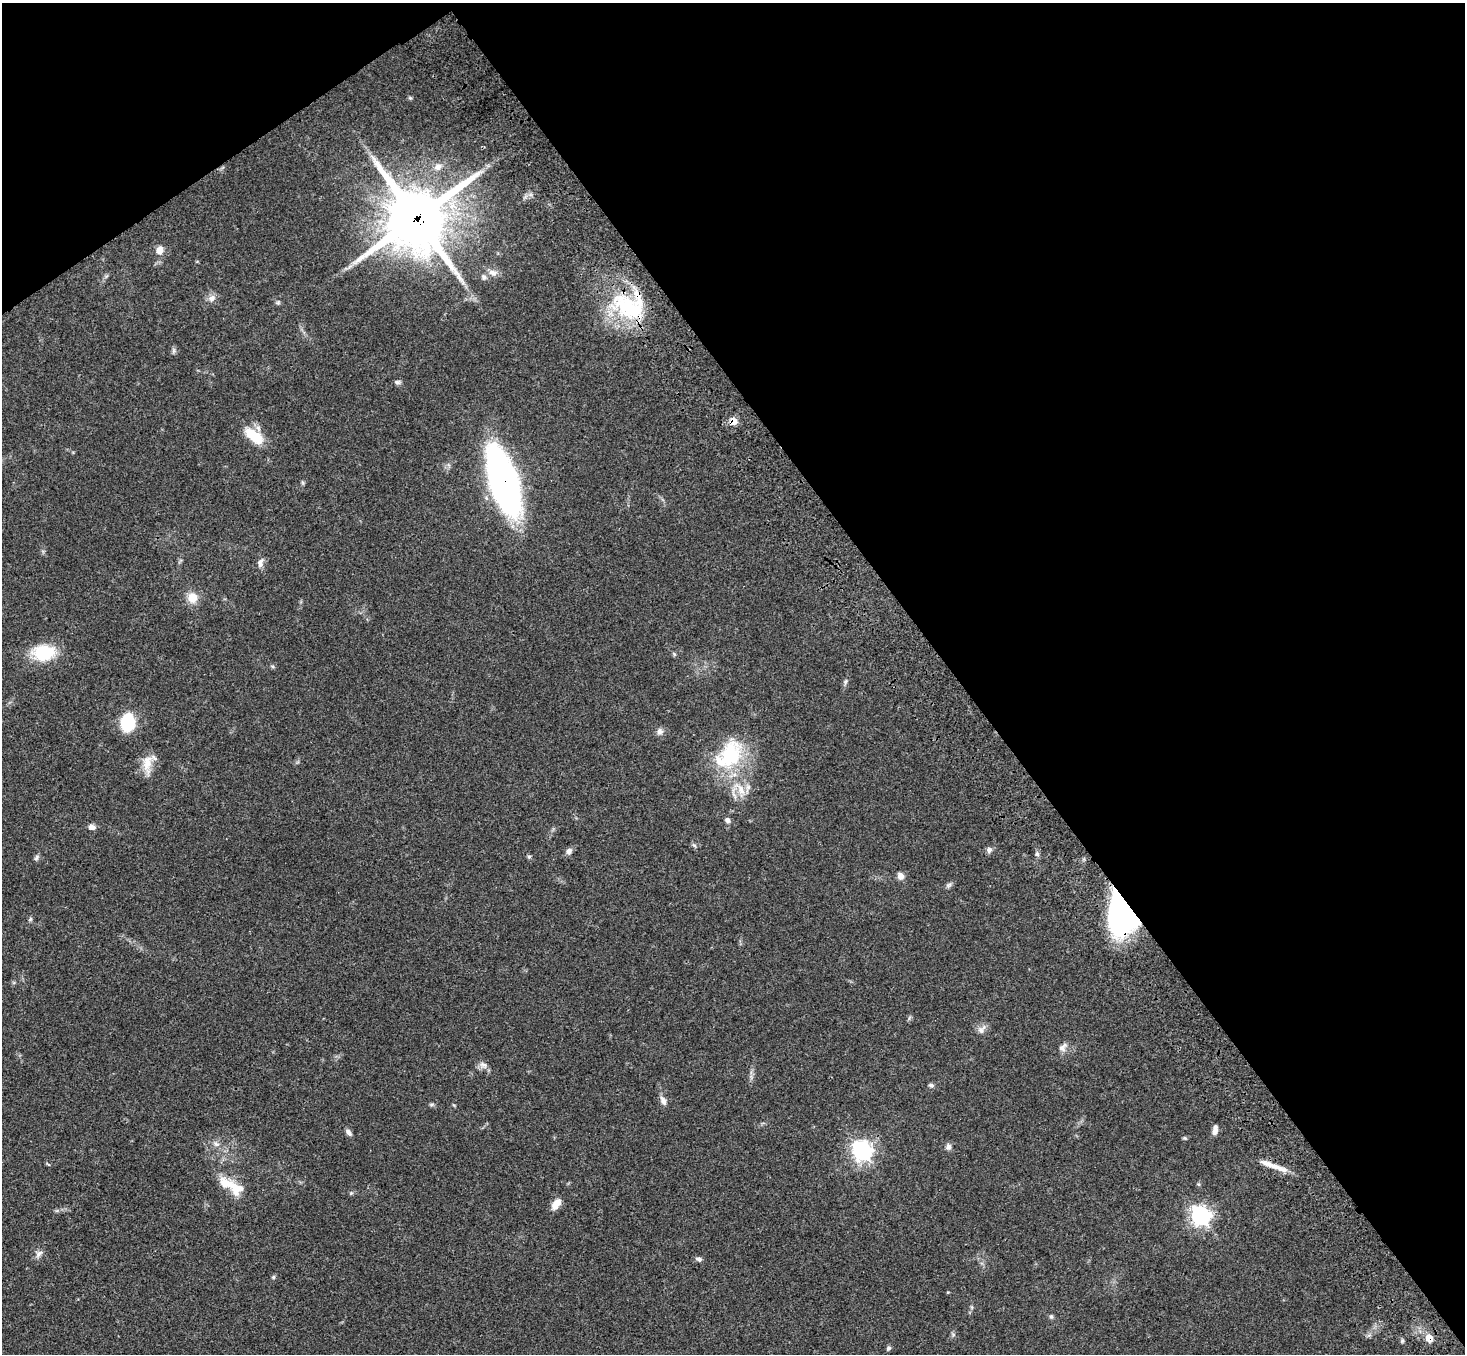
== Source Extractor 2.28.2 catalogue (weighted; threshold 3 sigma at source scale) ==
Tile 3 of 4 x 4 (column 3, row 1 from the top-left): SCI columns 3030-4492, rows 4429-5780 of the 6059 x 6016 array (HDU 1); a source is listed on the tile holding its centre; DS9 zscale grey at full resolution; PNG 1467 x 1356 px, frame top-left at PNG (2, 3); no overlay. Shown black and unused: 38% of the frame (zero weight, under 3 of 4 exposures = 6% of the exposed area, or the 3 px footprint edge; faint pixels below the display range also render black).
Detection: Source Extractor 2.28.2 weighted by HDU 2 'WHT'; one run over the whole footprint, this tile lists its part. Background 0.0503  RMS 0.0054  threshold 0.0244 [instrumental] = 3 sigma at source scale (4.5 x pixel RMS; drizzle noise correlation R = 1.50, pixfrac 1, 0.05/0.05 arcsec/px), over >= 5 px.
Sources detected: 64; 6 inside a brighter listed object's ellipse — not listed separately; the other 58 listed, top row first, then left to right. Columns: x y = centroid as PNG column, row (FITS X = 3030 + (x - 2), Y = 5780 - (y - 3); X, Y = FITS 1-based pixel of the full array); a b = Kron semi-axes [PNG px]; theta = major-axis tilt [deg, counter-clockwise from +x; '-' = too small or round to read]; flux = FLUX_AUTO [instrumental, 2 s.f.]
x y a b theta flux
438 167 11 10 - 3.6
417 218 26 25 - 2200
160 250 12 9 82 3.6
493 273 13 8 -10 3.2
212 298 10 8 48 2.7
278 302 7 4 19 0.78
629 306 41 35 -17 47
174 351 7 4 89 1
397 382 8 6 3 1.2
733 421 9 8 - 4.2
254 436 29 13 -38 13
503 481 46 17 -72 330
303 483 6 4 -71 0.73
260 563 13 7 73 2.5
192 598 13 12 - 6.9
43 653 22 15 3 25
674 654 6 4 -45 0.71
845 682 10 3 75 1.1
128 722 15 11 82 27
660 731 9 8 - 2.2
731 754 41 30 69 38
147 764 27 12 89 7.7
727 820 7 6 - 1.6
92 827 7 6 - 2.7
694 845 7 4 -36 0.84
989 850 7 6 - 1.9
569 851 8 7 - 1.9
1037 854 6 5 - 1
529 857 5 5 - 0.81
36 858 8 5 71 1.1
900 876 9 7 -57 2.7
949 885 8 6 22 1.2
1121 916 41 26 -76 88
30 919 6 5 - 0.82
981 1029 14 8 50 2.8
1062 1047 13 8 53 2.7
483 1065 12 7 -24 2.5
931 1085 7 5 -9 1.1
663 1101 12 7 -60 2.3
431 1104 6 4 1 0.81
349 1132 9 5 -54 1.7
1215 1132 9 7 64 2.3
1185 1138 6 4 -20 0.68
216 1144 8 6 -6 1.8
948 1147 8 6 -85 1.8
862 1150 9 8 - 180
1277 1167 32 6 -20 6.5
226 1183 19 13 -31 8.9
351 1193 5 5 - 0.65
556 1204 14 8 54 4.8
1200 1215 9 8 - 140
39 1254 12 6 43 2.2
699 1259 9 6 -23 1.5
273 1277 5 5 - 0.79
1051 1316 6 5 - 0.89
1429 1338 7 7 - 7
1402 1341 6 4 46 0.74
888 1348 7 5 44 1
Overlapping masked pixels (flux is a lower limit): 6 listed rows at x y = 417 218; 629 306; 733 421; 503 481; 1121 916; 1429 1338